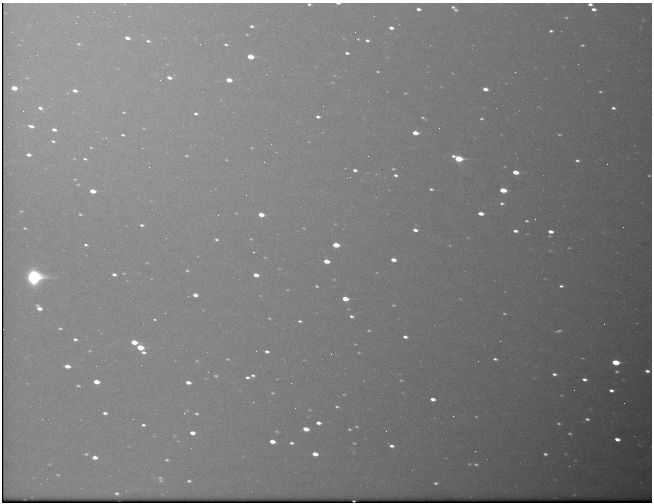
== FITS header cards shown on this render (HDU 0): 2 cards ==
NAXIS1  =                  650 / Width of table row in bytes
NAXIS2  =                  500 / Number of rows in table

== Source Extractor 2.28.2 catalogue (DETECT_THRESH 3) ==
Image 650 x 500 px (HDU 0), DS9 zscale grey, 1 PNG px = 1 image px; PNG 654 x 504 px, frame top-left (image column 1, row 500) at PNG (2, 3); no overlay
Background 572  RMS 3.1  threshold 9.32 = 3 sigma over >= 5 px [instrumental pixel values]
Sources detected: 226; all 226 listed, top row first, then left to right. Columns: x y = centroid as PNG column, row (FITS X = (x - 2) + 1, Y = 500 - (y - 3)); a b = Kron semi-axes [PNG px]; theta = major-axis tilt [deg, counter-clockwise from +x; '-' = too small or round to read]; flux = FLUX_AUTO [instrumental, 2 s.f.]
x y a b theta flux
338 3 5 2 - 820
124 4 4 2 - 140
309 4 5 3 - 690
590 4 5 3 - 1300
453 7 4 3 - 570
418 9 4 3 - 1300
593 9 6 4 -8 1600
455 10 5 4 - 580
566 17 6 5 - 420
643 20 3 2 - 140
252 26 5 4 - 720
391 28 4 3 - 1700
551 31 4 3 - 640
355 32 2 2 - 85
247 34 3 3 - 230
127 38 4 3 - 2100
344 39 4 3 - 150
358 39 4 3 - 290
367 40 5 4 - 810
148 41 5 3 - 570
79 44 6 4 -3 450
226 44 5 4 - 530
19 45 3 3 - 170
430 45 2 2 - 320
582 45 4 3 - 420
347 53 5 4 - 790
250 57 5 4 - 8800
578 64 2 2 - 95
378 72 5 4 - 350
515 72 3 3 - 240
452 73 3 2 - 130
266 74 2 2 - 380
334 75 6 4 -17 310
169 77 5 4 - 1900
27 78 5 4 - 290
160 80 2 2 - 120
229 80 5 4 - 4800
14 88 5 4 - 4500
485 89 5 3 - 2500
75 91 5 4 - 1500
600 92 4 3 - 410
67 93 4 3 - 180
405 93 4 3 - 320
323 106 2 2 - 200
40 108 7 4 -37 1100
613 108 4 3 - 820
23 111 3 2 - 150
124 112 4 3 - 320
196 113 5 4 - 630
318 117 5 3 - 940
423 118 6 3 -31 460
482 119 4 3 - 400
31 126 6 4 -16 1600
144 128 6 3 -19 250
439 128 2 2 - 95
54 130 5 4 - 1500
415 133 5 4 - 4800
123 135 5 3 - 470
559 135 5 3 - 350
106 138 2 2 - 120
53 141 6 4 -18 550
91 147 6 5 - 390
142 148 2 2 - 930
252 148 4 3 - 190
29 155 5 4 - 1400
186 156 4 3 - 310
368 156 2 2 - 98
74 158 5 3 - 200
85 159 5 4 - 520
458 159 6 4 -18 21000
226 160 3 3 - 210
577 160 4 3 - 690
607 164 2 2 - 340
345 168 2 2 - 100
393 169 4 3 - 310
355 170 4 3 - 920
515 172 5 4 - 5600
396 175 4 3 - 780
649 176 3 2 - 270
75 179 5 4 - 260
78 184 5 4 - 280
431 189 4 3 - 580
503 190 5 4 - 8900
93 191 5 4 - 5100
246 195 2 2 - 160
502 203 5 4 - 660
21 211 6 4 -1 360
236 213 4 3 - 230
481 213 5 4 - 3100
80 214 5 3 - 390
218 215 3 2 - 180
261 215 5 4 - 4100
535 219 2 2 - 120
527 221 4 3 - 440
142 225 4 3 - 610
623 227 2 2 - 370
25 228 5 3 - 370
304 228 3 2 - 210
415 230 5 3 - 1600
515 231 4 3 - 1300
550 232 5 5 - 2200
251 239 4 4 - 280
216 240 5 4 - 530
86 245 4 3 - 580
336 245 5 4 - 8900
450 245 4 3 - 190
569 248 3 2 - 190
550 251 4 2 - 160
254 252 3 3 - 230
265 257 4 3 - 190
393 260 5 4 - 2600
326 261 5 4 - 4300
147 263 5 2 - 200
279 269 6 3 -8 210
187 271 4 3 - 350
376 272 3 2 - 140
124 273 4 3 - 210
114 274 4 3 - 1100
256 275 5 4 - 2700
34 276 9 8 - 100000
334 280 4 2 - 180
317 286 4 3 - 400
561 286 4 3 - 670
287 290 5 4 - 260
195 295 5 3 - 1900
260 295 4 2 - 170
345 299 5 4 - 6800
393 305 3 3 - 230
39 308 7 5 -44 2800
165 313 2 2 - 130
504 313 3 3 - 320
351 316 4 3 - 710
269 318 5 3 - 330
155 320 4 3 - 400
300 321 5 4 - 600
604 324 2 2 - 460
60 328 6 5 - 560
369 330 4 4 - 360
558 331 6 3 15 530
405 337 5 3 - 1300
75 339 6 4 -11 860
500 341 2 2 - 100
134 342 5 4 - 6100
355 344 4 3 - 220
140 347 5 4 - 9800
90 351 5 4 - 290
267 351 5 3 - 990
144 352 5 4 - 1000
359 353 5 3 - 250
331 354 2 2 - 390
582 358 4 3 - 200
227 359 3 3 - 260
495 359 5 3 - 650
304 360 4 2 - 150
197 361 5 4 - 250
478 361 2 2 - 370
615 362 5 4 - 12000
141 365 2 2 - 150
67 366 5 4 - 2900
617 371 4 3 - 410
647 371 4 3 - 1000
208 372 2 2 - 150
554 374 5 3 - 880
253 375 5 3 - 660
216 376 5 4 - 410
247 377 4 3 - 750
277 379 3 2 - 130
584 379 5 3 - 1100
401 380 5 4 - 340
96 382 5 4 - 4200
188 382 5 4 - 2100
291 383 2 2 - 170
78 386 5 4 - 380
574 390 2 2 - 100
611 390 5 3 - 1100
272 393 4 3 - 260
344 394 4 2 - 200
561 395 4 3 - 210
433 399 5 4 - 2000
253 402 2 2 - 150
337 407 4 3 - 410
310 410 3 2 - 160
105 413 4 3 - 950
184 413 3 3 - 240
196 414 6 4 -2 560
453 416 2 2 - 130
476 417 3 3 - 210
42 419 2 2 - 290
133 419 2 2 - 230
587 419 5 3 - 670
318 423 5 3 - 1500
559 424 5 4 - 450
143 425 5 3 - 640
357 427 4 4 - 290
306 429 5 4 - 4300
349 429 3 3 - 360
277 431 4 3 - 210
386 431 2 2 - 570
192 433 5 4 - 2500
570 434 4 3 - 410
174 436 5 4 - 190
617 439 5 4 - 2200
178 441 5 4 - 200
272 441 5 4 - 3100
292 443 4 3 - 650
354 443 3 3 - 250
391 446 5 4 - 1200
475 451 2 2 - 490
86 454 6 4 9 500
315 454 5 4 - 3800
545 454 4 3 - 690
566 454 5 4 - 240
95 457 5 4 - 2100
167 460 4 3 - 420
575 460 5 3 - 220
49 464 5 4 - 280
469 464 4 3 - 260
476 464 5 4 - 440
569 466 2 2 - 120
58 475 6 5 - 400
160 479 8 5 -76 580
189 481 4 3 - 530
436 483 4 3 - 500
117 493 4 3 - 550
574 494 3 2 - 150
354 501 2 2 - 110
At the frame edge (FLAGS 8, measured only in part): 6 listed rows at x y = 338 3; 124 4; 309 4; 590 4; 649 176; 354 501